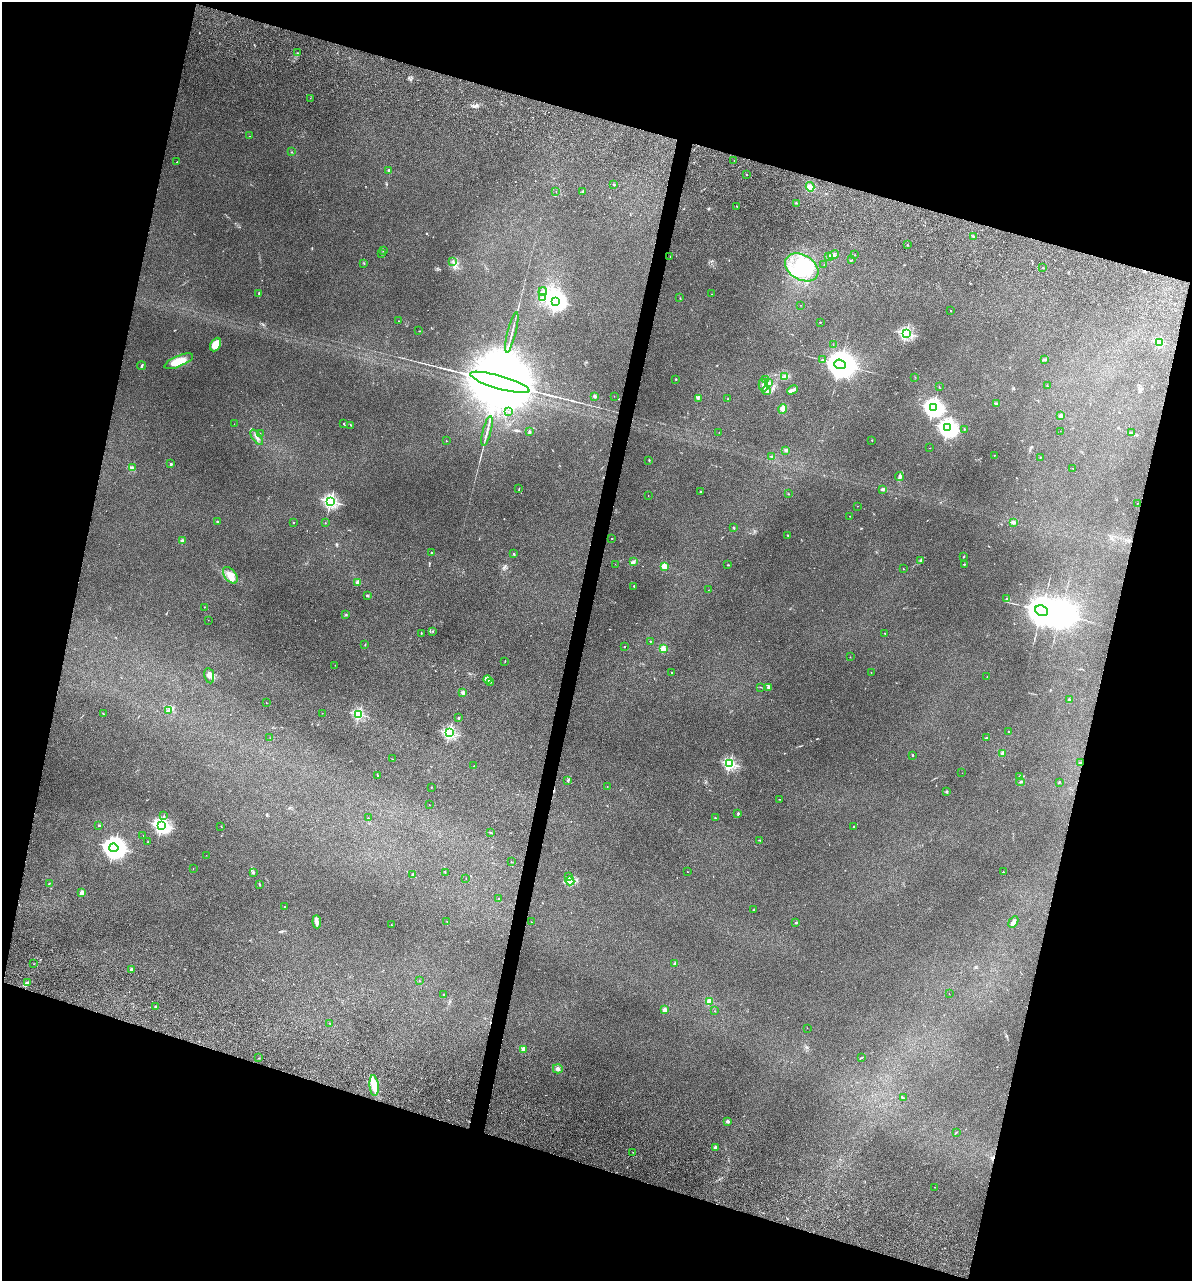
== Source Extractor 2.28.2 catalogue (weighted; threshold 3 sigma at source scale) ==
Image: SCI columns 357-5114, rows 390-5504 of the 5353 x 5896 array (HDU 1 of 3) = the unmasked area's bounding box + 8 px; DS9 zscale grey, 4 x 4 block average (1 PNG px = mean of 4 x 4 image px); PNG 1194 x 1283 px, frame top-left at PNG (2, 2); each listed source drawn as its Kron ellipse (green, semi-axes under 4 px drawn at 4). Shown black and unused: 33% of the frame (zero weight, under 3 of 5 exposures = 17% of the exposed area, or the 3 px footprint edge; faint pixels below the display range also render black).
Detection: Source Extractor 2.28.2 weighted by HDU 2 'WHT'. Background 0.0739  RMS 0.0068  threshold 0.0305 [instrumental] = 3 sigma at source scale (4.5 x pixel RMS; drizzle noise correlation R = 1.50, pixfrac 1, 0.05/0.05 arcsec/px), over >= 5 px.
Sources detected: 269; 5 inside a brighter object's white glare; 3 cosmic-ray / hot-pixel residue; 3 long thin detections or spike segments (spike, bleed or trail) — neither listed nor drawn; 2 coinciding with a brighter row at this scale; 19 inside a brighter listed object's ellipse — not listed separately; the other 237 listed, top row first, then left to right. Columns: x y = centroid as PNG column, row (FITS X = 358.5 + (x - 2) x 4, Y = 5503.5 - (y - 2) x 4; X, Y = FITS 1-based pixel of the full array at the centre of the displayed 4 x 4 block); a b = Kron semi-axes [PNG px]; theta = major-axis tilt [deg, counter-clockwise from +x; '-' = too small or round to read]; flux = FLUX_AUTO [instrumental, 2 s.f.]
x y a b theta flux
297 53 2 2 - 1.1
310 98 2 2 - 0.77
249 136 2 2 - 1.6
291 152 2 2 - 1.6
734 161 2 2 - 0.91
177 162 2 2 - 1.3
389 170 4 3 - 4.5
747 175 2 2 - 2.1
614 185 2 2 - 10
810 187 5 3 - 14
556 191 2 2 - 0.65
583 192 3 2 - 4
796 203 2 2 - 1.2
737 207 2 2 - 2.8
973 236 3 2 - 3.6
907 245 2 2 - 7.9
383 250 4 2 - 2.4
382 253 2 2 - 1.3
833 255 6 2 27 8.4
854 255 2 2 - 1.3
828 256 4 3 - 6
670 257 2 2 - 0.48
852 260 3 2 - 2.1
453 261 2 2 - 2.5
364 264 2 2 - 1.1
824 265 2 2 - 0.8
802 267 18 12 -31 170
1043 267 2 2 - 0.86
543 292 4 2 - 5.3
259 293 3 2 - 2.4
712 294 2 2 - 0.99
543 297 3 2 - 5.2
680 298 2 2 - 1.1
556 301 4 3 - 2400
801 305 2 2 - 0.67
950 311 2 2 - 5.6
399 321 2 2 - 1.5
820 322 2 2 - 1.8
419 331 2 2 - 1.1
512 332 21 2 76 18
906 333 2 2 - 750
1159 342 2 2 - 280
216 345 7 5 64 47
833 345 2 2 - 0.66
1045 359 2 2 - 2.1
823 360 3 2 - 3.1
179 361 15 5 23 90
840 364 6 4 -21 11000
142 366 4 2 - 6
785 376 3 2 - 9.3
915 377 2 2 - 1.2
676 379 2 2 - 8.6
766 380 2 2 - 1.4
500 382 31 6 -16 150000
769 383 3 3 - 7
763 385 6 2 -75 11
1047 386 2 2 - 1.2
939 387 2 2 - 1.5
792 390 5 2 - 16
766 391 4 3 - 13
595 396 2 2 - 41
614 396 2 2 - 1.3
698 399 3 2 - 3
728 399 2 2 - 1.2
996 404 2 2 - 23
933 408 3 3 - 2200
783 409 5 4 - 16
509 412 2 2 - 0.88
1061 416 2 2 - 85
234 424 2 2 - 0.56
344 424 2 2 - 1.8
351 425 2 2 - 1.5
948 428 3 3 - 2300
964 429 2 2 - 1.7
487 431 15 2 76 15
1060 431 2 2 - 0.75
529 432 3 2 - 4.9
719 432 2 2 - 0.98
260 433 2 2 - 0.61
1132 433 2 2 - 2.1
257 437 9 2 -54 11
872 440 2 2 - 2
446 441 2 2 - 2.9
930 448 3 2 - 0.94
786 450 3 3 - 5.4
994 455 2 2 - 2.1
772 457 2 2 - 9.5
1040 457 2 2 - 1.6
649 460 2 2 - 2.1
171 464 2 2 - 23
132 468 2 2 - 2.9
1073 468 2 2 - 2.1
899 477 4 2 - 5.9
519 489 2 2 - 1.5
883 489 4 2 - 7.2
701 491 3 2 - 2
788 494 2 2 - 1.4
648 495 2 2 - 0.86
331 501 2 2 - 1100
1138 503 2 2 - 1.1
857 506 2 2 - 0.73
849 516 2 2 - 0.84
217 522 2 2 - 2.6
293 522 2 2 - 8.2
1013 522 3 2 - 15
325 523 2 2 - 0.97
734 528 2 2 - 2.7
788 535 2 2 - 1.7
612 538 2 2 - 1.3
182 541 2 2 - 49
431 553 2 2 - 4.8
514 554 2 2 - 14
964 556 3 2 - 1.9
921 560 3 2 - 4
633 562 3 3 - 6.4
615 564 2 2 - 0.6
964 564 2 2 - 9.9
728 565 2 2 - 3
664 566 2 2 - 160
903 569 2 2 - 1.2
230 575 9 5 -53 29
358 582 2 2 - 98
634 586 2 2 - 8
708 590 2 2 - 0.8
367 596 2 2 - 1.7
1007 598 3 2 - 3.5
204 607 2 2 - 1.5
1042 611 7 5 -20 15000
346 615 2 2 - 2.4
208 620 2 2 - 1.1
432 631 2 2 - 1.3
421 633 2 2 - 1.9
885 633 2 2 - 3.5
650 641 2 2 - 6.4
365 645 2 2 - 1.4
624 647 2 2 - 8
664 649 2 2 - 140
850 657 2 2 - 1.1
505 661 2 2 - 1.1
335 665 2 2 - 1.4
672 672 2 2 - 1.5
871 672 2 2 - 2
209 676 8 5 -79 16
987 677 2 2 - 1
487 679 4 2 - 6.9
490 682 2 2 - 1.6
760 687 2 2 - 0.98
768 687 3 2 - 8.9
463 693 3 3 - 6
1069 699 2 2 - 2.5
266 703 2 2 - 2.8
169 710 4 2 - 4.7
322 713 2 2 - 0.9
103 714 3 2 - 2.3
359 714 2 2 - 540
458 718 2 2 - 14
1009 731 2 2 - 0.9
449 733 2 2 - 860
270 738 2 2 - 0.78
986 738 2 2 - 3
1003 753 2 2 - 67
913 755 2 2 - 2
392 759 2 2 - 1.5
1081 763 2 2 - 18
730 764 2 2 - 780
473 766 2 2 - 1.8
962 773 2 2 - 0.69
378 776 2 2 - 1.7
1019 777 2 2 - 1.1
568 780 3 3 - 3.8
1021 782 4 2 - 4.7
1059 782 3 2 - 2.4
431 787 2 2 - 4.2
607 787 2 2 - 0.86
947 791 2 2 - 9.9
779 799 2 2 - 1.3
429 805 2 2 - 1.7
738 814 3 2 - 2.6
164 816 2 2 - 1.5
368 818 2 2 - 2.1
715 818 2 2 - 1.5
99 825 3 2 - 2.8
161 825 3 2 - 1400
221 826 3 2 - 1.1
854 826 2 2 - 6.1
491 833 4 2 - 3
143 835 2 2 - 1.3
760 840 3 2 - 2.4
148 842 2 2 - 5.1
114 848 4 4 - 4300
206 855 2 2 - 0.58
511 862 2 2 - 0.8
193 868 2 2 - 0.83
687 872 2 2 - 0.98
1003 872 2 2 - 9.9
253 873 2 2 - 20
445 873 2 2 - 1.1
413 874 3 2 - 3.3
569 877 4 2 - 4.1
466 878 2 2 - 0.83
570 881 4 2 - 7.1
49 883 2 2 - 1.6
259 884 3 2 - 2.7
82 893 2 2 - 110
498 899 2 2 - 1.4
284 907 2 2 - 2.6
753 910 3 2 - 1.6
317 922 6 3 -86 14
447 922 2 2 - 1.2
531 922 2 2 - 2.5
1013 922 6 3 59 19
796 923 2 2 - 19
391 925 2 2 - 1.5
34 964 2 2 - 1.2
675 964 2 2 - 33
131 969 3 2 - 7.4
419 981 2 2 - 2.4
28 983 2 2 - 3
949 993 2 2 - 0.94
444 994 2 2 - 1.3
709 1002 2 2 - 180
156 1007 2 2 - 32
665 1010 2 2 - 100
714 1011 2 2 - 1.5
329 1023 2 2 - 1.3
807 1028 2 2 - 0.93
523 1049 2 2 - 100
259 1058 2 2 - 1.2
861 1058 2 2 - 2.2
558 1069 5 4 - 14
374 1086 10 4 -84 50
904 1098 2 2 - 1.4
728 1121 2 2 - 41
956 1132 2 2 - 2.7
715 1147 2 2 - 36
633 1152 2 2 - 0.77
934 1187 2 2 - 0.82
Overlapping masked pixels (flux is a lower limit): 1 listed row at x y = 1081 763
Diffuse or blended objects may show on this block-average render without a row.